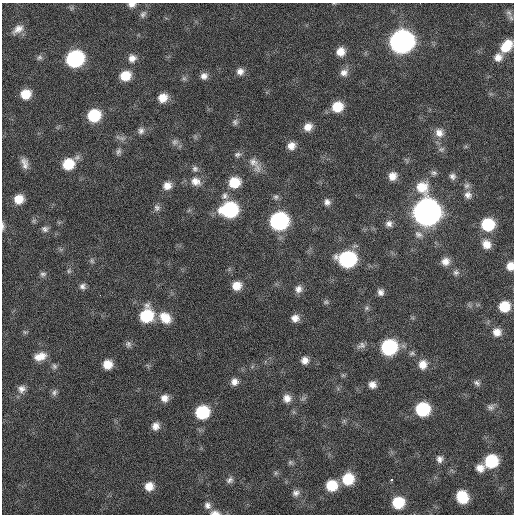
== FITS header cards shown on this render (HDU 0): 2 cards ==
NAXIS1  =                  512 / Axis length
NAXIS2  =                  512 / Axis length

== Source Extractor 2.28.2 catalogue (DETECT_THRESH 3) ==
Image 512 x 512 px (HDU 0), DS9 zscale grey, 1 PNG px = 1 image px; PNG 516 x 516 px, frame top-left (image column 1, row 512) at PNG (2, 3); no overlay
Background 33.2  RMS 4.9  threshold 14.6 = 3 sigma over >= 5 px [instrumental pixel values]
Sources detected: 113; all 113 listed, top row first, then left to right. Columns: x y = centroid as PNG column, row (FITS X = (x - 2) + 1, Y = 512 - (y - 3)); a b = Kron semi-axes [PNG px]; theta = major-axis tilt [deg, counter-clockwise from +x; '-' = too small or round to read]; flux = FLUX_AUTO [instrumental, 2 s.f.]
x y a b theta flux
132 5 9 6 5 1500
509 13 9 8 - 1200
143 14 11 7 56 1100
18 29 15 9 34 2800
401 42 12 11 - 250000
506 46 15 10 51 7200
340 52 9 9 - 3600
498 57 11 10 - 2700
39 58 8 7 - 930
132 58 9 9 - 2300
75 59 11 10 - 54000
240 71 9 9 - 2000
344 73 11 10 - 2200
125 76 10 9 - 6300
204 76 9 8 - 1800
184 78 6 6 - 720
25 94 10 9 - 5900
163 98 9 8 - 4100
337 107 10 10 - 7900
94 115 11 10 - 14000
235 122 9 7 -80 1000
308 127 10 9 - 3100
141 131 9 8 - 1300
439 133 13 12 - 3100
121 138 16 4 -15 1100
175 142 10 8 43 1300
291 146 10 9 - 2800
441 149 9 7 22 1100
118 152 10 6 66 1000
237 155 10 7 12 1100
25 163 14 8 -75 2300
68 164 11 10 - 9400
255 164 27 11 -56 3900
195 169 9 8 - 1200
434 173 8 7 - 980
392 176 10 9 - 3100
452 176 9 8 - 1300
196 181 13 11 -24 3300
234 182 11 10 - 8500
167 186 10 9 - 2800
467 186 9 7 42 1300
468 195 10 10 - 2000
225 196 11 9 75 1800
276 197 8 7 - 960
19 199 9 9 - 4900
327 202 9 8 - 1600
157 208 9 8 - 1300
229 210 12 10 6 38000
426 212 15 12 -82 460000
279 221 11 11 - 69000
389 224 9 8 - 1600
488 224 11 10 - 16000
3 226 12 4 -88 900
45 229 10 8 -2 1200
418 234 12 9 -38 2000
486 244 11 9 -42 3500
347 259 12 10 1 47000
92 261 8 5 -72 690
445 261 10 9 - 2600
510 266 8 7 - 3100
69 271 7 5 83 680
456 272 9 8 - 1100
43 274 8 7 - 960
82 286 8 8 - 1200
237 286 10 9 - 4100
298 289 9 9 - 1900
380 292 8 7 - 1500
100 295 2 2 - 160
326 302 7 6 - 660
504 306 10 9 - 8000
367 308 7 6 - 740
146 315 13 11 73 17000
165 318 16 12 -43 6000
295 318 8 8 - 2300
25 332 6 5 - 570
497 332 10 10 - 2900
128 344 9 8 - 1000
361 345 12 8 25 1400
389 347 11 10 - 35000
412 353 8 6 0 820
40 356 15 9 16 3800
305 360 8 8 - 2100
108 364 8 8 - 4500
423 364 11 10 - 3400
54 366 9 7 -71 970
343 375 7 4 0 470
234 382 8 8 - 2000
477 383 10 7 -34 1100
372 385 8 8 - 2100
22 389 10 10 - 2000
54 392 9 7 61 1000
164 398 9 9 - 2400
287 398 9 9 - 2600
303 399 7 4 19 640
491 407 10 8 16 1400
422 409 10 10 - 22000
202 412 10 10 - 19000
155 426 10 9 - 2300
439 459 9 8 - 1600
491 461 10 10 - 17000
290 462 7 6 - 710
480 468 10 9 - 2700
276 473 6 5 - 630
348 479 11 10 - 11000
230 480 9 7 45 1200
391 480 3 3 - 860
331 485 10 10 - 8800
149 486 9 9 - 3700
296 493 10 8 14 1500
462 497 11 9 -64 11000
398 502 10 9 - 11000
207 505 9 8 - 1500
215 513 12 6 -3 1800
At the frame edge (FLAGS 8, measured only in part): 4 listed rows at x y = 132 5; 3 226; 510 266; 215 513